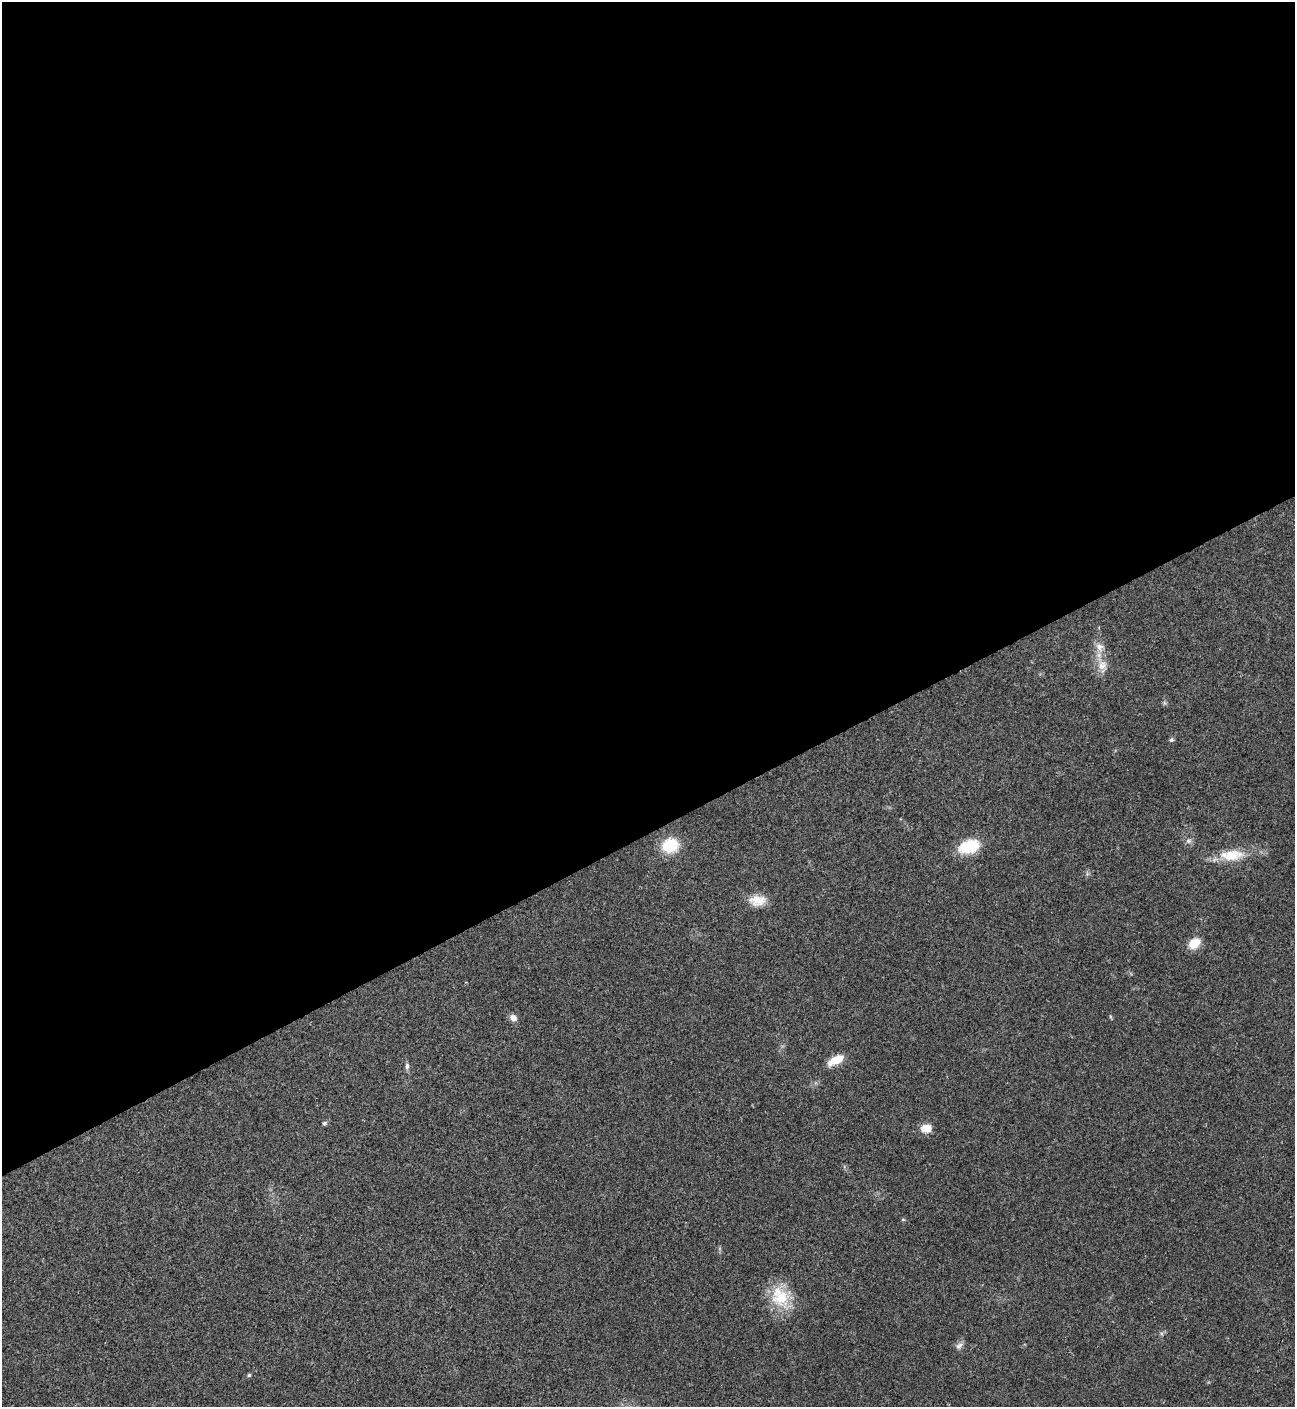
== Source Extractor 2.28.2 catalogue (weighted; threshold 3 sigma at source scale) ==
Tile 2 of 4 x 4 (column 2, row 1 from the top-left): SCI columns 1582-2874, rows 4219-5623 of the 5617 x 5629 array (HDU 1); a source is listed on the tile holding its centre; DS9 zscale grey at full resolution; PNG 1297 x 1409 px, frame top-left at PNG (2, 2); no overlay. Shown black and unused: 59% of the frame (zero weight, under 3 of 4 exposures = <1% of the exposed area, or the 3 px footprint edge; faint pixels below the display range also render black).
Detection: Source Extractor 2.28.2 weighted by HDU 2 'WHT'; one run over the whole footprint, this tile lists its part. Background 0.0203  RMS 0.004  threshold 0.0181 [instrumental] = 3 sigma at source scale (4.5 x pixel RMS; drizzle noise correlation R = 1.50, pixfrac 1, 0.05/0.05 arcsec/px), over >= 5 px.
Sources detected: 18; all 18 listed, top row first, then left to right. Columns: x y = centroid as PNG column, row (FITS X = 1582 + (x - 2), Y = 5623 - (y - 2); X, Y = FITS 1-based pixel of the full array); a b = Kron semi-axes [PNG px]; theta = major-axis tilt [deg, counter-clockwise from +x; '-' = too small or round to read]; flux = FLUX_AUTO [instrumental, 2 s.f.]
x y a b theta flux
1099 647 13 10 -54 3.2
1102 665 14 11 54 3.9
1171 740 6 5 - 0.82
1188 841 8 7 - 1.3
670 845 15 13 19 14
969 846 17 11 17 18
1231 855 32 15 7 10
757 900 22 13 1 5.7
1194 943 13 10 36 6.1
513 1018 9 8 - 2
836 1060 18 8 28 6.6
407 1066 9 5 89 1.1
324 1123 5 5 - 0.72
926 1128 12 9 8 4.3
903 1219 6 4 -1 0.39
780 1297 31 23 -60 15
959 1345 12 6 30 1.5
249 1375 4 4 - 0.58